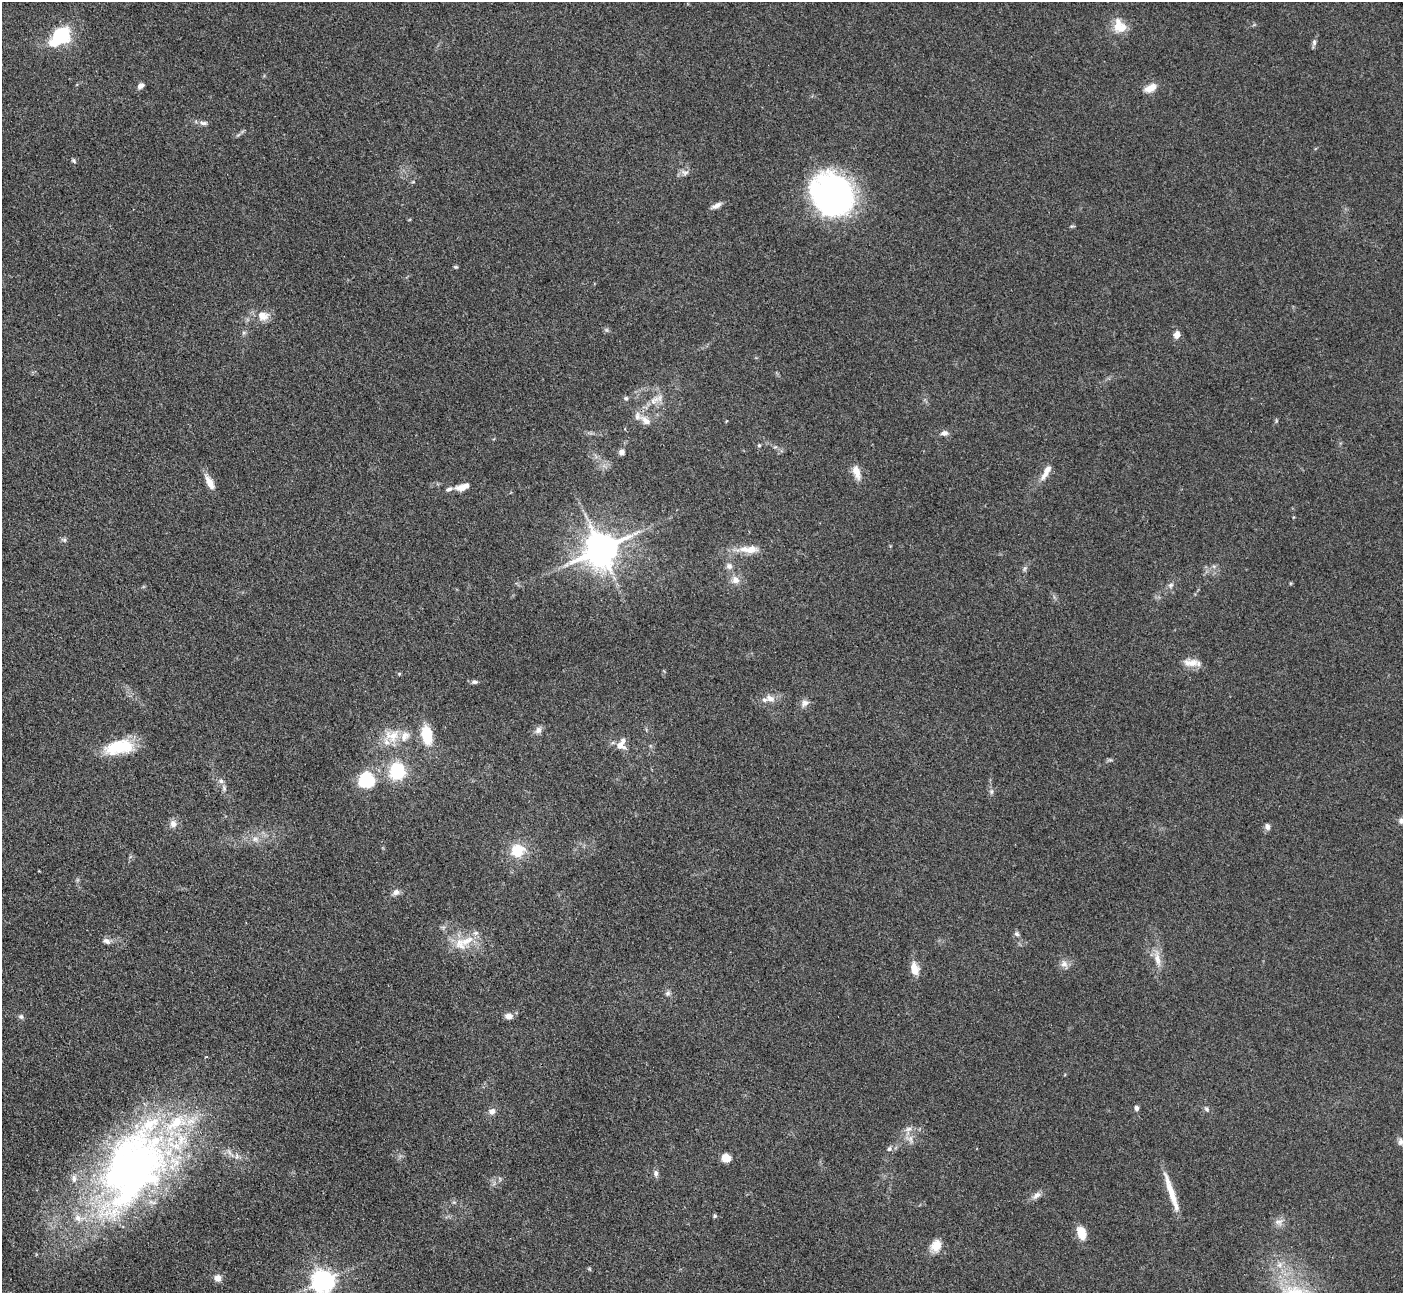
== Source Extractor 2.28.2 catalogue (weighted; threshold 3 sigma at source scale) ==
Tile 7 of 4 x 4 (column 3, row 2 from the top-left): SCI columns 2812-4212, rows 2872-4162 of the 5623 x 5610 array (HDU 1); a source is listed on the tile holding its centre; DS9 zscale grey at full resolution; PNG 1405 x 1295 px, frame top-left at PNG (2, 2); no overlay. Shown black and unused: <1% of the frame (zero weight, under 3 of 4 exposures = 1% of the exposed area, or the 3 px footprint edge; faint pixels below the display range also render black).
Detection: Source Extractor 2.28.2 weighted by HDU 2 'WHT'; one run over the whole footprint, this tile lists its part. Background 0.201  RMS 0.0081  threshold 0.0365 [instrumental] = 3 sigma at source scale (4.5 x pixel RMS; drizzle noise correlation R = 1.50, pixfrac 1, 0.05/0.05 arcsec/px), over >= 5 px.
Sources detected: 90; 1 inside a brighter object's white glare — not listed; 11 inside a brighter listed object's ellipse — not listed separately; the other 78 listed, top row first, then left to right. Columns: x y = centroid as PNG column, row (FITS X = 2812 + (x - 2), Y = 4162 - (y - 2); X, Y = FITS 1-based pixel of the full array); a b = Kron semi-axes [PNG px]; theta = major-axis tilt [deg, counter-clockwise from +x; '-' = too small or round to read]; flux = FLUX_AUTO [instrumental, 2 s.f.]
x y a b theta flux
1120 26 20 16 -58 14
58 37 20 11 59 41
1314 42 9 6 90 2.3
140 86 8 6 42 3.6
1150 88 17 9 26 8
203 123 11 6 -9 2.9
74 161 7 5 -48 1.5
685 173 11 7 -5 3.6
832 195 41 36 -49 250
716 206 14 5 26 4.1
1072 226 6 4 17 1
456 267 5 4 - 1
263 316 17 13 -5 9.9
1177 335 8 6 65 5.4
626 398 6 5 - 1.6
654 400 18 8 37 8.4
646 421 15 8 -40 7.5
1276 421 6 4 72 0.98
944 433 9 7 5 3.7
759 445 5 4 - 1.3
621 452 7 6 - 3.4
1047 469 18 9 61 6.3
857 472 19 8 -72 8.4
210 482 20 8 -61 8.3
462 487 16 7 15 8.2
64 540 6 5 - 1.6
601 549 10 9 - 2100
751 550 15 9 11 9.4
729 566 9 8 - 3.5
1024 569 7 4 71 1.5
735 580 11 9 -31 6.3
1171 585 8 6 47 2.4
1191 663 22 9 -1 8.9
474 682 8 5 0 2
771 699 13 8 -27 5.6
805 703 12 8 38 4.3
538 730 9 7 54 3.9
427 735 19 11 -80 25
392 736 23 17 11 19
620 745 14 9 -36 7.9
119 747 36 16 10 34
397 771 7 6 - 150
366 780 18 17 - 34
221 781 6 6 - 2.3
991 791 8 6 90 2.1
1402 821 10 8 -19 4.1
173 824 10 9 - 4.5
1267 827 9 7 -72 3
255 839 8 7 - 3.7
517 851 15 14 - 22
396 892 9 7 33 3.9
1017 934 7 6 - 2.1
106 941 11 7 -29 3.5
466 941 33 10 23 18
1157 958 23 8 -79 9.1
1064 964 11 9 -50 4.8
914 968 13 8 -78 11
668 993 8 6 64 2.4
508 1016 8 7 - 5.5
21 1017 7 6 - 2
1136 1108 6 5 - 2.2
1207 1109 8 5 -42 1.9
492 1111 8 7 - 4.4
910 1139 13 5 -83 3.8
1401 1142 10 8 -90 3.4
889 1149 7 6 - 2
237 1156 7 4 72 1.7
726 1158 9 8 - 8.7
133 1168 117 66 62 450
656 1173 9 6 -81 2.7
1171 1191 36 9 -73 18
1036 1195 13 7 40 4.2
715 1216 5 5 - 1.3
1278 1222 11 8 -13 4.3
1081 1233 13 9 -72 14
936 1245 16 12 61 10
218 1278 9 9 - 4.6
323 1281 7 7 - 650
Isophote crosses this tile's border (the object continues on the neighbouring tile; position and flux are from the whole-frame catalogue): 3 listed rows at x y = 1402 821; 1401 1142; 323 1281